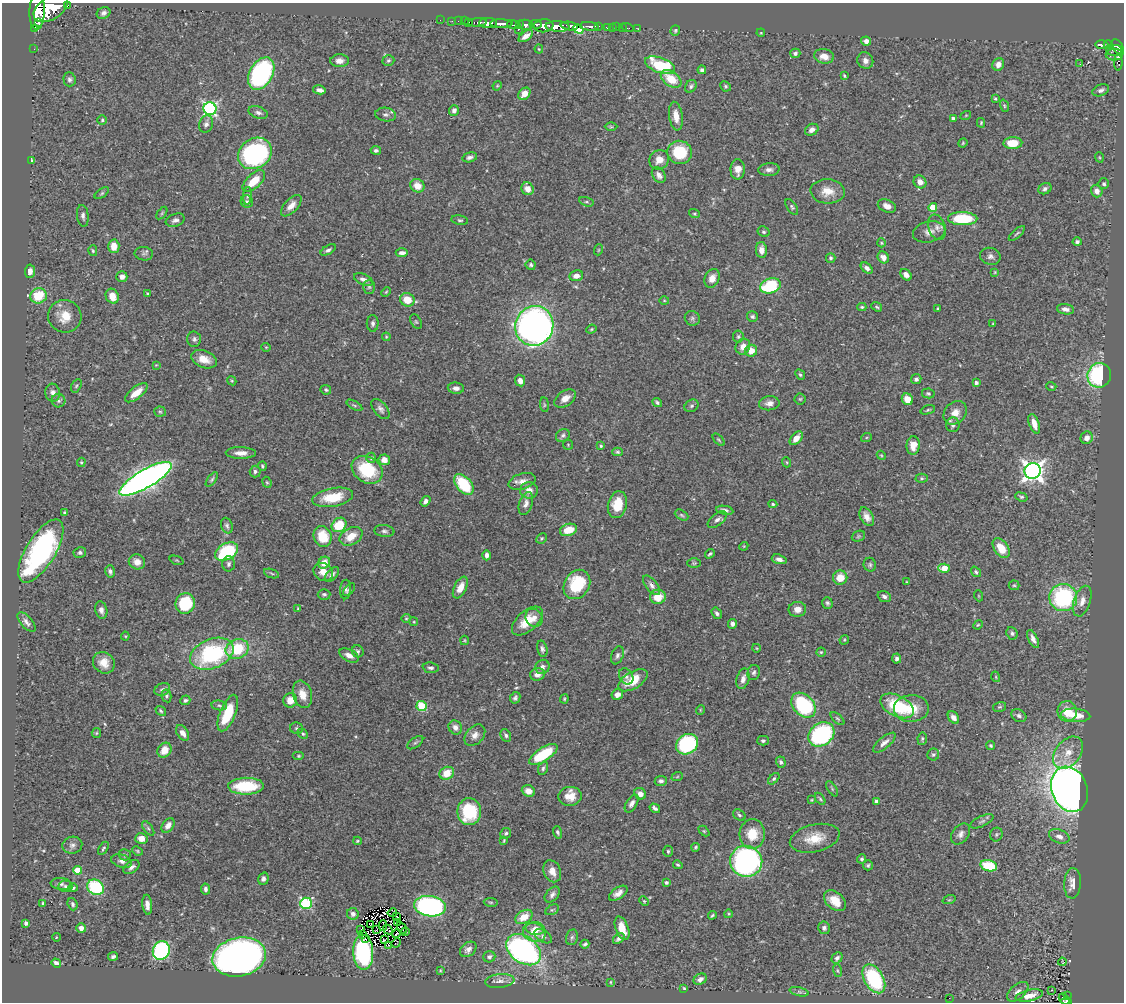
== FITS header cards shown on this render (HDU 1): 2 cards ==
NAXIS1  =                 1122
NAXIS2  =                 1000

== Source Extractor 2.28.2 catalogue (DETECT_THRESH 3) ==
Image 1122 x 1000 px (HDU 1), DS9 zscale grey, 1 PNG px = 1 image px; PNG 1126 x 1004 px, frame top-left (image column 1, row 1000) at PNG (2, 3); each listed source drawn as its Kron ellipse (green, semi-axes under 4 px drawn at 4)
Background 0.459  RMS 0.02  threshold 0.0612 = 3 sigma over >= 5 px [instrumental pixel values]
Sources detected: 476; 5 with non-positive FLUX_AUTO (blend fragments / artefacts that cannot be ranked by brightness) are neither listed nor drawn; the other 471 listed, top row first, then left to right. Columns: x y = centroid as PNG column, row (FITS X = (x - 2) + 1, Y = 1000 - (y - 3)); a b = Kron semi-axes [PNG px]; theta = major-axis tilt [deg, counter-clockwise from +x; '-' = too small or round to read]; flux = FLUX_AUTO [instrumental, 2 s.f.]
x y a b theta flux
67 5 3 3 - 36
51 8 19 11 32 2300
37 11 18 7 88 1400
104 13 7 5 24 4.4
440 20 2 2 - 5.7
452 21 2 2 - 4.4
458 21 2 2 - 6.8
465 21 3 2 - 9
39 22 3 2 - 79
469 22 4 2 - 11
478 22 9 2 3 45
488 23 9 5 0 610
501 24 11 3 0 550
519 24 4 3 - 67
535 24 6 3 -7 160
514 25 7 4 -10 110
526 25 7 5 -6 320
544 26 10 6 5 470
557 26 12 5 -3 940
569 26 9 4 -8 130
589 26 9 3 -5 100
598 26 3 3 - 77
607 27 4 3 - 36
612 27 2 2 - 3.5
617 27 2 2 - 3.9
622 27 3 2 - 2.9
35 28 4 3 - 23
628 28 6 2 -18 7.6
578 29 5 3 - 190
638 29 3 2 - 3.4
518 30 3 3 - 49
675 30 5 5 - 1.9
761 33 4 3 - 1.2
526 36 8 4 36 8.6
866 41 5 4 - 4.8
1102 45 7 3 0 130
1108 45 4 4 - 110
1118 47 9 5 -61 270
34 49 2 2 - 5
539 49 4 4 - 1.3
1114 50 8 5 4 160
795 53 5 5 - 3
1114 55 8 5 -1 160
824 56 10 7 -10 12
388 60 6 5 - 2.3
340 61 9 6 1 7.5
865 61 8 7 - 7
1118 63 8 4 -87 29
998 64 6 5 - 9
1080 64 3 2 - 1.3
660 65 16 7 -20 78
702 70 4 4 - 3.9
261 74 17 11 60 220
844 76 3 2 - 1.7
69 79 7 6 - 3.9
671 79 11 7 -35 31
497 86 5 4 - 1.5
691 86 7 5 56 3.2
725 86 5 5 - 2.2
319 90 6 4 -12 5.5
1101 90 8 5 22 4.5
524 94 7 5 44 13
995 99 3 2 - 1.7
1004 106 6 4 -71 1.7
210 109 6 6 - 280
454 110 5 5 - 5
258 113 10 6 -19 4.5
386 115 10 6 -9 4.7
966 115 5 3 - 1.2
676 116 14 6 -82 14
953 118 3 3 - 2.4
102 120 5 5 - 2.1
981 123 5 4 - 1.9
206 124 9 6 73 5.1
611 127 6 4 -1 1.7
812 130 7 5 32 6.7
963 143 5 4 - 1.4
1013 143 9 6 2 27
376 150 5 4 - 3
680 152 12 11 - 59
255 153 18 14 34 230
470 157 7 4 13 4.3
1099 157 5 3 - 1.3
32 160 3 2 - 1.6
659 160 10 9 - 12
738 169 10 7 90 11
769 170 10 6 3 6
659 175 8 6 -55 6.6
254 181 14 7 44 28
920 182 7 6 - 11
1104 184 5 5 - 3
417 186 7 6 - 15
527 189 6 6 - 13
1045 189 7 5 27 4
827 191 17 12 -4 20
1097 191 6 5 - 7.5
102 193 8 4 36 2.5
247 196 9 3 85 2.4
247 202 6 6 - 2.9
586 202 7 4 -17 2.8
291 206 13 6 47 11
887 206 9 6 -23 8.6
792 207 9 4 -55 2.9
933 207 4 4 - 26
162 213 7 4 54 2
694 214 6 3 -20 1.6
83 216 11 5 -83 4.9
963 219 14 6 -1 70
175 220 10 6 19 4.9
460 220 8 4 -10 2.5
937 227 13 8 -70 8.1
764 232 6 5 - 2.5
929 232 16 10 13 11
1017 233 10 3 41 2.3
1077 242 4 4 - 4
881 243 4 4 - 1.4
114 246 7 5 -87 16
328 250 8 4 30 3.1
598 250 5 3 - 1.3
761 250 8 5 -87 9.7
93 251 5 4 - 1.9
402 253 6 4 2 5.5
144 254 9 6 -8 3.9
990 256 10 8 -12 6.1
883 257 6 5 - 8.4
831 258 5 4 - 2.6
531 265 5 5 - 2.6
867 268 7 4 -41 5.4
30 271 6 5 - 7.9
995 272 4 4 - 1.4
906 275 6 5 - 7.7
576 276 7 5 10 8.6
122 277 5 5 - 7.3
712 278 9 7 64 10
363 279 10 5 -23 5.6
770 286 10 7 19 90
369 287 7 6 - 2.8
386 292 5 3 - 1.3
147 294 4 3 - 1.5
39 296 8 7 - 43
112 296 8 6 -61 16
407 300 7 6 - 24
664 301 5 3 - 1.2
862 307 4 3 - 1.9
877 307 6 4 -39 1.9
938 309 3 3 - 2.4
1066 309 9 5 -10 5.5
65 316 17 16 - 25
752 316 5 5 - 2.8
692 318 8 7 - 3.5
416 322 7 5 -62 2
373 323 8 6 -90 4
993 324 3 3 - 1.2
534 326 20 19 - 730
591 329 5 4 - 1.7
386 337 4 4 - 1.4
738 337 6 5 - 2.3
194 339 7 7 - 3.6
266 347 4 4 - 1.4
743 347 8 7 - 10
751 351 6 6 - 17
204 359 13 8 -22 17
156 365 4 4 - 1.1
800 375 5 4 - 2.2
1099 375 12 11 - 130
916 379 5 5 - 3.7
232 381 5 3 - 1.4
520 381 6 5 - 7.2
976 383 4 3 - 4.1
76 386 7 4 60 2.3
1051 386 5 3 - 1.4
456 388 8 5 -5 6
326 390 5 4 - 2.1
53 393 9 7 -85 6.6
136 393 13 6 38 18
928 393 6 5 - 2.3
565 398 12 7 35 11
800 399 5 5 - 2.1
907 399 6 5 - 16
58 401 7 6 - 3.3
657 402 5 4 - 2.8
769 403 10 7 6 7.7
354 405 9 4 -29 2.5
544 405 7 3 -83 1.7
691 406 7 6 - 3.3
380 409 12 6 -51 5.4
928 410 7 3 17 1.9
160 412 6 5 - 2.2
955 413 13 10 46 13
1034 424 10 5 -71 13
953 425 7 7 - 4.4
563 435 7 6 - 3.3
796 438 8 5 48 11
866 438 5 3 - 1.6
1087 438 6 6 - 8.9
719 440 7 4 -45 2.1
568 445 5 5 - 1.5
913 445 9 6 85 13
601 446 4 3 - 1.7
617 452 5 4 - 2.2
241 453 15 5 0 11
881 455 5 3 - 1.3
371 458 5 4 - 2.2
384 460 6 5 - 11
81 462 5 4 - 1.8
786 462 5 3 - 1.2
262 466 4 3 - 2.1
367 470 16 12 -33 68
255 471 6 5 - 3.2
1033 471 8 8 - 860
922 478 6 4 0 2
145 479 30 9 30 1000
212 479 8 4 53 2.6
522 481 14 8 17 9.1
267 482 6 4 -66 1.7
464 484 12 7 -49 62
529 490 9 8 - 11
333 497 21 9 10 39
1021 497 6 4 -19 2.4
425 501 6 4 55 5.8
526 504 12 6 73 6.7
773 504 4 4 - 1.6
617 505 13 9 76 36
725 510 9 4 -10 4.4
64 512 4 3 - 1.4
682 515 7 4 -28 2.5
867 517 10 6 -62 9.1
717 520 11 6 39 5.4
339 525 8 6 41 47
227 526 8 5 -71 3.5
569 530 9 6 16 24
384 531 10 6 -6 4
323 536 10 9 - 33
351 536 12 8 28 21
858 536 7 5 22 2.3
541 538 5 4 - 1.7
744 546 4 3 - 1.2
1001 548 11 7 -54 24
41 551 36 15 59 290
227 552 12 8 28 100
80 553 6 5 - 3.9
710 554 5 3 - 2.2
487 555 5 4 - 5.1
779 559 7 4 -16 5.7
177 560 7 2 -21 1.1
137 562 8 7 - 9.9
324 563 6 5 - 13
694 563 7 4 0 1.9
229 564 7 6 - 3.5
870 565 7 6 - 3.1
944 568 6 4 -4 26
110 571 6 4 -75 3.8
323 572 10 8 -35 12
976 572 6 4 -52 2.8
272 574 8 3 -19 1.8
332 574 9 5 45 4.6
840 578 7 7 - 18
907 582 4 3 - 1.1
577 584 15 12 58 69
652 585 11 5 -52 5.6
1014 585 5 5 - 2
460 588 11 6 64 15
345 589 10 5 87 3.9
349 590 7 4 50 2.6
324 594 6 5 - 2.7
884 596 7 5 -20 3.8
979 596 5 3 - 1.1
658 597 8 7 - 23
1063 597 14 13 - 150
1082 601 16 8 71 11
185 603 10 9 - 73
827 603 6 5 - 2.7
298 608 4 3 - 1.3
797 609 9 7 7 9.2
101 610 9 6 -76 6.3
717 613 6 4 -56 3.7
406 618 5 4 - 1.6
534 618 9 8 - 7.6
527 621 18 10 42 27
26 622 12 5 -49 5.7
414 622 4 3 - 1.3
733 624 5 4 - 4.9
978 625 5 4 - 1.6
1012 633 6 5 - 3.3
125 636 4 4 - 1.4
1033 639 9 4 -65 6.7
464 640 5 3 - 1.4
844 640 5 4 - 1.5
756 648 4 3 - 1.1
237 649 12 9 22 52
542 649 8 5 -77 3.8
358 651 6 5 - 2.9
821 652 4 4 - 1.7
212 654 23 14 22 150
349 655 10 6 -26 9.3
617 655 9 6 69 4.2
897 659 5 4 - 3.7
104 663 11 10 - 16
542 667 7 7 - 5
431 668 8 5 -6 4.2
754 673 8 6 74 3.4
537 674 7 6 - 8.5
626 676 8 6 -56 4.5
996 677 5 3 - 1.2
743 679 10 6 74 7.5
633 680 16 8 31 31
162 689 8 6 22 4.3
302 694 14 9 -73 15
617 694 6 5 - 8.9
166 696 6 5 - 3
515 698 6 5 - 3.4
564 699 4 4 - 1.5
185 700 5 4 - 2.6
290 700 7 7 - 17
219 705 8 5 -7 3.2
803 705 14 10 -47 130
422 706 5 5 - 73
897 706 18 10 -28 80
1000 707 6 5 - 2
911 709 17 13 1 31
700 710 5 3 - 1.1
161 711 6 4 -38 2.2
1067 711 10 9 - 27
228 713 19 8 68 51
1076 715 15 6 -5 25
1019 716 8 6 -32 4.1
953 717 7 5 -51 6.7
837 719 8 4 -41 2.3
455 727 7 6 - 7.6
297 728 6 5 - 2.6
96 733 5 4 - 1.8
183 733 8 5 -55 8.9
303 734 6 4 -43 2
821 734 14 11 37 150
475 735 12 8 48 9.2
506 735 6 5 - 3.2
922 739 6 5 - 2.3
763 741 5 5 - 3.1
415 743 9 5 36 2.9
884 743 14 5 40 7.6
687 744 11 9 36 170
991 746 4 4 - 2.1
164 750 8 6 53 19
1068 753 18 12 51 22
543 754 16 6 33 63
933 754 6 6 - 3.1
299 756 6 4 0 1.8
781 762 6 4 -73 2.9
543 768 7 4 70 2.7
447 773 7 6 - 26
677 777 6 3 19 1.3
774 779 7 4 45 2.4
661 781 6 5 - 4.1
246 786 18 8 1 70
832 789 8 3 -57 2
1070 789 23 18 -69 1300
528 791 7 5 -21 9.5
640 794 6 5 - 8.5
570 796 12 9 6 16
820 799 7 4 -54 2.1
811 800 4 4 - 1.3
876 801 4 3 - 4.6
632 803 10 5 59 6
655 808 5 3 - 3.8
469 812 13 12 - 77
739 815 7 5 -35 2.6
982 821 12 5 25 3.6
168 825 8 5 52 7.4
148 828 8 4 -54 2.5
704 831 6 4 -44 1.5
557 832 6 4 -70 2.8
506 833 6 5 - 2.7
752 834 15 12 85 31
961 834 12 8 51 6.8
996 834 7 6 - 2.5
1059 836 10 6 -21 7
141 838 6 5 - 12
815 838 25 13 13 30
504 840 3 2 - 1.3
357 841 4 3 - 1.7
72 845 10 8 13 5.8
696 847 4 4 - 1.9
103 848 7 3 57 2.3
137 851 5 4 - 1.6
668 851 5 4 - 2.3
125 855 6 5 - 2.4
862 859 4 4 - 2.2
122 861 10 6 -17 6.2
746 861 16 15 - 350
678 865 5 4 - 2
868 865 5 5 - 2.4
989 866 8 5 -16 57
131 867 9 5 38 5.4
77 870 4 4 - 32
552 871 11 8 -67 12
263 879 6 5 - 4.5
666 882 3 3 - 2.8
1073 883 15 8 86 14
61 884 10 6 -5 4.4
65 886 7 6 - 3.8
95 887 9 7 -35 85
73 888 5 4 - 3.1
205 889 5 4 - 3.8
618 893 10 5 34 8.8
552 894 9 6 49 5.3
949 900 7 4 18 1.8
644 901 5 3 - 1.5
835 901 12 8 -40 22
491 902 7 3 -8 1.7
43 903 3 3 - 1.7
306 903 6 5 - 150
73 904 6 5 - 3.5
147 905 10 5 -83 7.9
430 906 16 10 -8 290
552 910 7 4 28 2.2
392 913 5 2 - 1.6
353 914 6 6 - 4.3
728 914 4 3 - 1.2
712 915 4 3 - 2
397 916 2 2 - 1.7
524 917 9 6 31 20
26 923 4 3 - 4.9
397 923 3 2 - 0.73
370 924 3 2 - 1.8
383 925 5 2 - 1.6
81 928 5 5 - 5.8
402 928 6 2 -57 2
535 928 9 6 -4 9.7
622 928 12 6 -69 20
824 928 6 6 - 3.1
377 929 2 2 - 0.69
361 930 3 2 - 1.5
388 930 5 2 - 0.77
405 931 4 2 - 1.6
534 932 11 9 -16 18
363 934 4 2 - 4.1
396 934 4 2 - 0.58
543 936 10 6 -33 4.5
56 937 4 3 - 1
572 937 8 6 73 3.4
365 938 2 2 - 4.2
619 939 6 4 42 4.6
384 940 3 2 - 0.6
396 943 5 2 - 0.29
585 944 4 3 - 2.7
389 945 3 3 - 0.87
468 949 9 6 40 6.4
524 950 19 13 -35 400
161 951 10 8 67 230
363 952 17 10 -88 150
113 957 5 4 - 3
239 957 27 19 11 760
489 957 6 5 - 3.6
837 958 6 5 - 3.7
1062 962 4 2 - 0.95
56 963 5 4 - 5.4
440 971 4 3 - 1.3
837 971 6 3 -71 1.4
700 979 7 5 32 5.4
874 979 16 9 -60 120
500 981 15 7 7 7.8
611 982 4 2 - 1.1
684 988 4 3 - 1.5
1051 990 3 3 - 2.1
799 992 10 4 -13 2.7
1018 992 12 7 40 7.5
1029 995 14 5 12 15
1067 996 4 2 - 16
949 998 3 2 - 1.2
1064 999 6 4 -46 42
1066 1002 5 2 - 60
At the frame edge (FLAGS 8, measured only in part): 1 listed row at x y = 1066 1002
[5 non-positive-flux detections neither listed nor drawn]